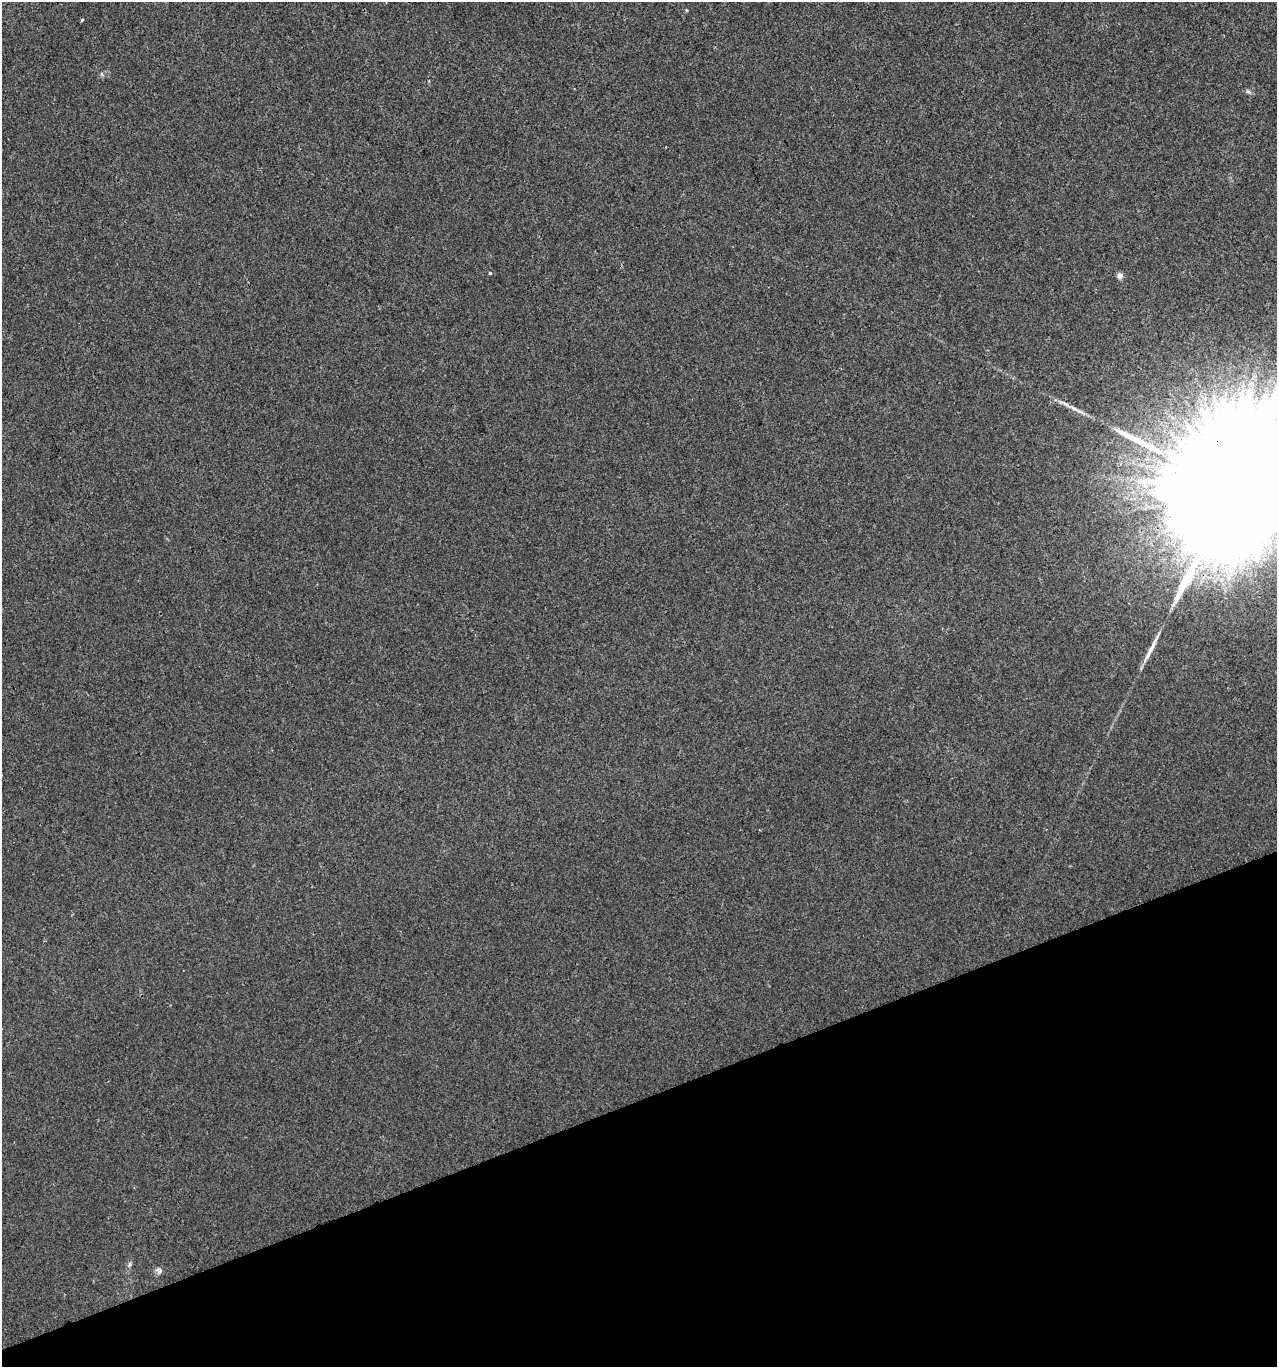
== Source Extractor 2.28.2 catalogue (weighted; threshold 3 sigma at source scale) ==
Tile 14 of 4 x 4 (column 2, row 4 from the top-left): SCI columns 1400-2674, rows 1-1365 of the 5294 x 5460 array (HDU 1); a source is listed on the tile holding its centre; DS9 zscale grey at full resolution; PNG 1279 x 1369 px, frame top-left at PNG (2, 2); no overlay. Shown black and unused: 20% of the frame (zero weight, under 2 of 3 exposures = <1% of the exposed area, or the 3 px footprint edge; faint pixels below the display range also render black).
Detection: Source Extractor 2.28.2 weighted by HDU 2 'WHT'; one run over the whole footprint, this tile lists its part. Background 9.07e-04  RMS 0.0047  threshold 0.0212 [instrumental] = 3 sigma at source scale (4.5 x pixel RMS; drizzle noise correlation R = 1.50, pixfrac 1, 0.0396/0.0396 arcsec/px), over >= 5 px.
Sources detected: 12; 2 inside a brighter object's white glare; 2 long thin detections or spike segments (spike, bleed or trail) — not listed; the other 8 listed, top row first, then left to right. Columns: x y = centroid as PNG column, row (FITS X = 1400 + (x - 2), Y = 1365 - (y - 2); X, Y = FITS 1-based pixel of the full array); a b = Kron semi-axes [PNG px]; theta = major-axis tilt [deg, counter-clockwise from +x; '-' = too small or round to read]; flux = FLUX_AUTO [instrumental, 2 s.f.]
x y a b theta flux
686 10 5 3 - 0.4
82 20 3 3 - 0.72
490 273 3 3 - 1
1120 276 5 5 - 3.4
1074 408 18 5 -26 3
1233 491 84 27 -73 64000
129 1264 8 5 71 1
159 1270 10 7 -19 1.6
Overlapping masked pixels (flux is a lower limit): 1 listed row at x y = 1233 491
Isophote crosses this tile's border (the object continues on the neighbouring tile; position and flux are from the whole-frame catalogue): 1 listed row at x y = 1233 491